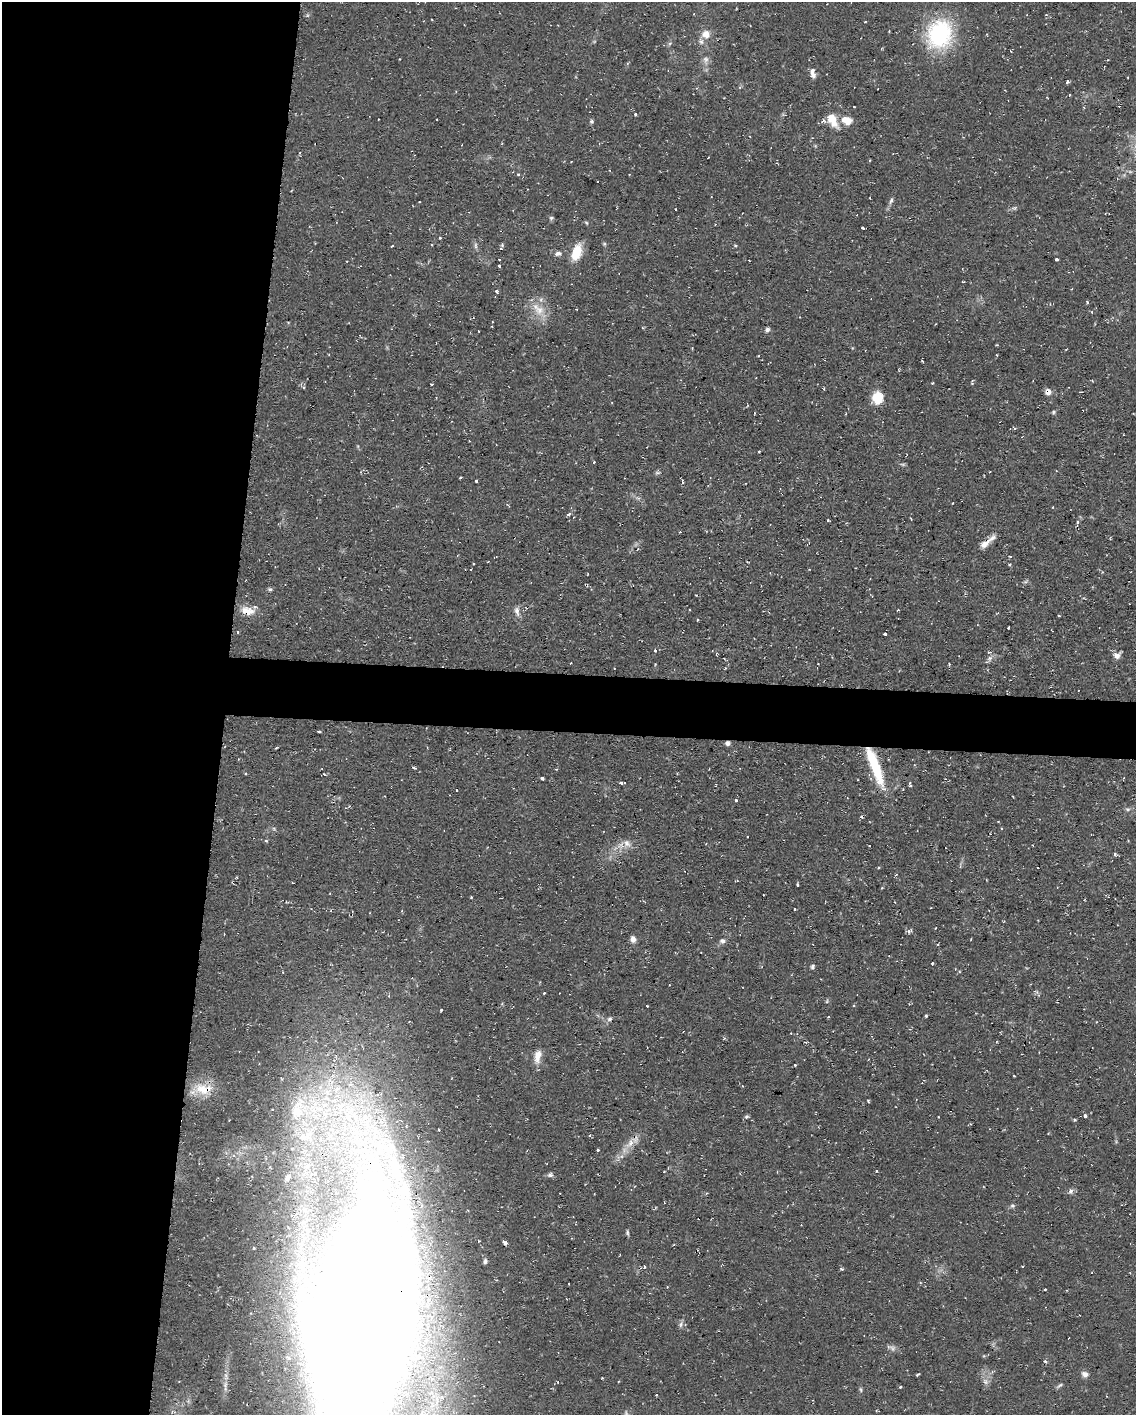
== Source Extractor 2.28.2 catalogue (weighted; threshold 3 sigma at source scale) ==
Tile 5 of 4 x 3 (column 1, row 2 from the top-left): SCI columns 1-1134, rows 1630-3042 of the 4537 x 4562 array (HDU 1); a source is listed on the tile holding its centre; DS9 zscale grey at full resolution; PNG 1138 x 1417 px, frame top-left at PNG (2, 2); no overlay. Shown black and unused: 23% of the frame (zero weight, under 2 of 3 exposures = <1% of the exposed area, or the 3 px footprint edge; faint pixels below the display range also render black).
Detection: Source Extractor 2.28.2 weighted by HDU 2 'WHT'; one run over the whole footprint, this tile lists its part. Background 0.112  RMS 0.0077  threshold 0.0345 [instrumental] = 3 sigma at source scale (4.5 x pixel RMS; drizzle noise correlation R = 1.50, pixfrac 1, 0.05/0.05 arcsec/px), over >= 5 px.
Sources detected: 159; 2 too faint to see at this stretch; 1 inside a brighter object's white glare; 12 cosmic-ray / hot-pixel residue — not listed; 5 inside a brighter listed object's ellipse — not listed separately; the other 139 listed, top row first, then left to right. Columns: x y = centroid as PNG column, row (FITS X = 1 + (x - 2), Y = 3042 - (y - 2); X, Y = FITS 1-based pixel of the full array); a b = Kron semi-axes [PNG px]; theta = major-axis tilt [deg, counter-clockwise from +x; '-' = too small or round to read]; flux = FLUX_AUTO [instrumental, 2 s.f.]
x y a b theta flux
706 34 11 11 - 8.1
939 34 25 20 69 95
705 59 10 8 79 3.5
813 73 13 6 -76 3.9
1067 82 5 3 - 1.3
635 114 3 3 - 2.4
378 119 2 2 - 0.55
832 120 22 11 -62 14
847 120 12 9 -22 10
592 121 5 5 - 1.4
299 153 4 3 - 0.71
518 174 4 3 - 0.97
891 200 10 4 66 2.2
676 209 3 2 - 0.6
551 218 6 5 - 1.4
715 224 4 2 - 0.57
863 228 3 3 - 4.1
440 238 4 3 - 0.92
475 245 9 4 -89 1.8
392 246 3 3 - 0.66
735 246 5 3 - 0.82
576 252 19 10 71 17
558 253 10 6 4 3.1
499 259 3 3 - 1
1057 259 4 3 - 2.3
499 266 3 3 - 1.8
496 291 4 3 - 1.8
1087 302 3 3 - 1.2
540 310 15 14 - 12
1092 312 3 2 - 0.87
767 329 6 6 - 1.7
997 345 4 2 - 0.61
997 355 4 2 - 0.55
758 356 2 2 - 0.72
756 378 2 2 - 0.7
1092 380 4 3 - 0.67
932 383 3 3 - 0.71
432 384 3 3 - 1.7
1048 392 7 7 - 4.5
1081 392 3 2 - 0.82
877 398 12 11 - 17
1053 412 5 4 - 1.1
594 462 3 3 - 0.59
657 473 8 4 -8 1.2
460 477 3 2 - 0.69
476 481 3 3 - 0.84
682 482 7 3 -78 1.1
953 503 3 2 - 0.55
569 514 4 3 - 2.1
828 520 3 3 - 1
1078 522 4 4 - 1.4
985 543 18 8 39 6.1
638 549 4 3 - 0.72
1010 564 3 3 - 1.1
1025 582 7 4 18 1.3
270 589 6 4 12 1.4
898 610 3 2 - 0.84
247 611 18 10 -13 10
517 611 13 7 -81 4.1
1058 616 3 3 - 1.5
698 620 3 3 - 1.6
1008 627 3 2 - 1
238 632 3 3 - 0.99
885 634 3 3 - 2.7
655 650 4 3 - 1.5
1117 656 9 7 -16 4.3
990 658 9 7 54 2.7
949 664 4 3 - 0.8
319 731 4 3 - 1.6
727 743 6 5 - 2.3
276 748 4 2 - 0.66
876 767 51 12 -71 38
414 768 6 3 -22 1.2
324 774 4 3 - 0.53
542 778 4 3 - 2
621 783 4 3 - 1.4
624 783 3 2 - 0.72
910 784 8 3 -66 1.2
456 790 2 2 - 0.73
735 800 3 3 - 2.1
1128 809 7 5 -18 1.8
861 817 5 4 - 1.2
274 829 6 4 -19 1.1
266 841 5 4 - 0.99
627 843 12 8 -46 5.2
869 846 3 2 - 0.53
1114 854 3 3 - 3.2
1037 867 2 2 - 0.68
878 868 4 3 - 0.85
797 885 3 3 - 0.95
471 897 3 2 - 0.94
794 909 3 3 - 1.3
935 928 3 2 - 0.64
909 931 7 5 51 1.7
633 939 7 6 - 4.1
722 941 8 6 -19 2.3
932 963 3 3 - 0.77
812 967 7 4 66 1.5
827 1001 6 3 72 0.93
647 1006 3 2 - 0.55
441 1010 3 3 - 1
926 1016 3 3 - 1.6
828 1017 4 3 - 0.61
538 1056 17 8 80 7.9
795 1065 3 3 - 1
203 1089 26 15 -7 17
319 1108 29 15 32 40
1085 1115 3 3 - 4.7
747 1117 5 5 - 1.6
1074 1120 4 3 - 1.1
309 1134 19 9 48 13
590 1135 4 3 - 0.77
330 1137 10 8 58 6.3
630 1143 16 8 54 7.9
598 1150 3 3 - 2.1
876 1171 3 3 - 0.71
315 1174 7 7 - 3.1
550 1175 8 6 1 1.9
287 1178 7 5 64 2.9
1071 1191 7 6 - 2.4
1012 1206 6 6 - 1.6
627 1233 8 4 -89 1.3
504 1242 6 3 -41 2.5
254 1248 3 2 - 0.99
485 1261 6 5 - 1.8
644 1267 4 3 - 1.4
841 1269 5 4 - 1
1045 1289 3 2 - 1.1
361 1319 187 67 83 5700
681 1324 9 5 73 2.2
1045 1361 5 3 - 1.4
1085 1374 9 7 -23 3.5
917 1375 4 3 - 0.91
558 1382 3 2 - 0.52
985 1382 8 6 -20 2.5
1060 1385 8 4 35 1.5
900 1387 4 3 - 0.73
861 1390 8 4 -88 1.3
656 1395 3 2 - 0.87
Overlapping masked pixels (flux is a lower limit): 5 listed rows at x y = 1048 392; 727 743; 203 1089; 630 1143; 361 1319
Isophote crosses this tile's border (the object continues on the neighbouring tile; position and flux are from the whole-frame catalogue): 1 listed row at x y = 361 1319
Unlisted compact peaks at least as high as the median listed source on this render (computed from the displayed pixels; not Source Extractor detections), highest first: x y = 868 1101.